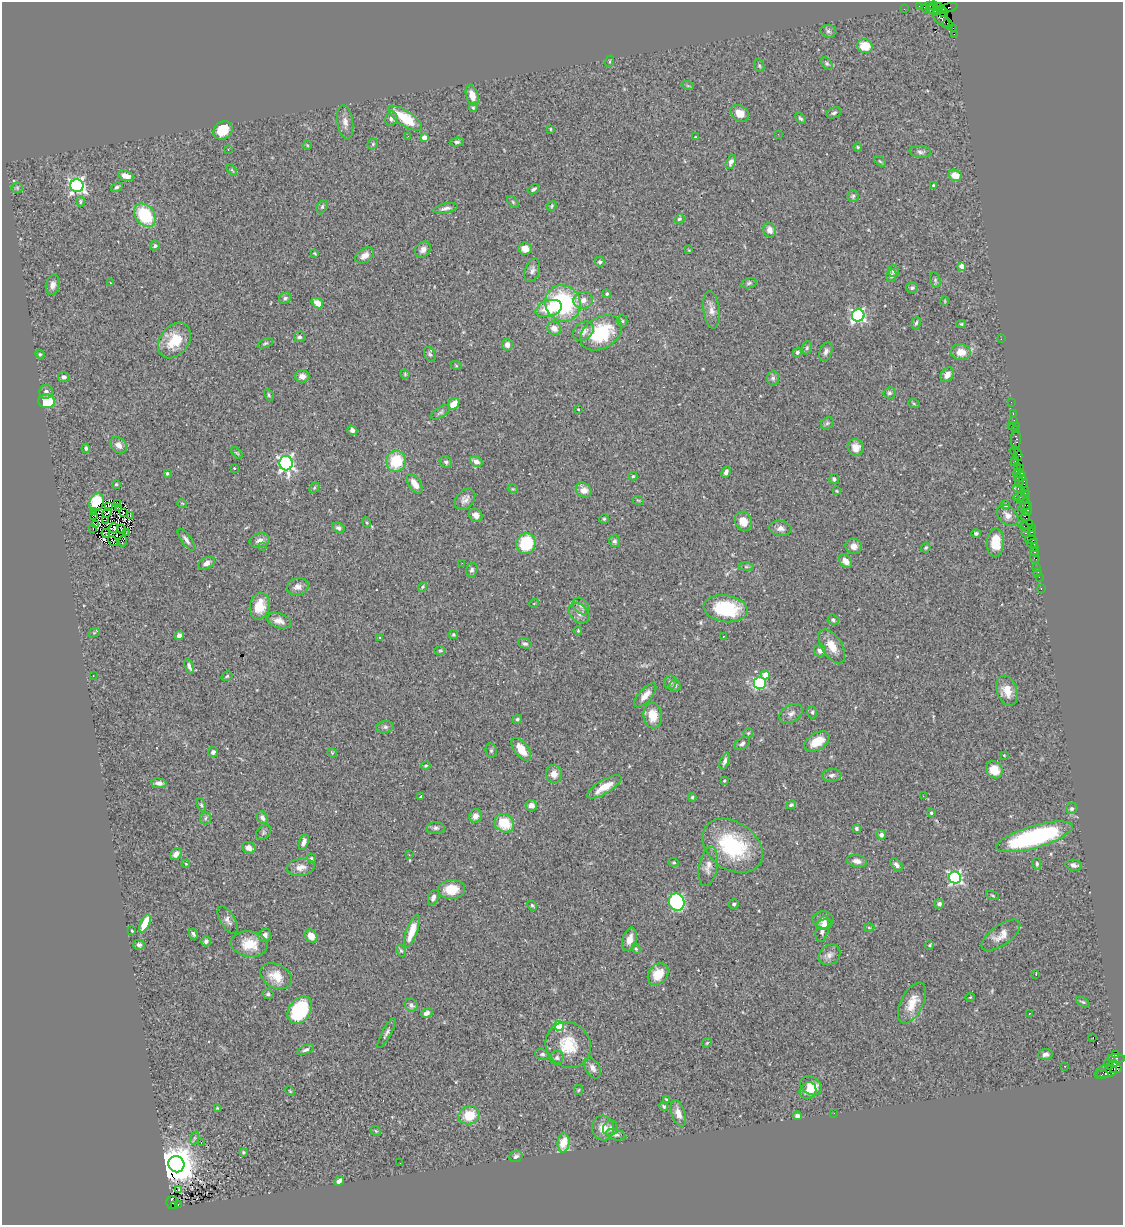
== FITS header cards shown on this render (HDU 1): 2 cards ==
NAXIS1  =                 1121
NAXIS2  =                 1223

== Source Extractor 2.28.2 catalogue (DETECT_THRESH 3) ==
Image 1121 x 1223 px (HDU 1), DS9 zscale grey, 1 PNG px = 1 image px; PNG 1125 x 1227 px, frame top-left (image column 1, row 1223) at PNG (2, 2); each listed source drawn as its Kron ellipse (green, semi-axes under 4 px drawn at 4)
Background 1.32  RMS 0.078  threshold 0.233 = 3 sigma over >= 5 px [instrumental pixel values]
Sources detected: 388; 7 with non-positive FLUX_AUTO (blend fragments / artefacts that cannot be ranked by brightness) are neither listed nor drawn; the other 381 listed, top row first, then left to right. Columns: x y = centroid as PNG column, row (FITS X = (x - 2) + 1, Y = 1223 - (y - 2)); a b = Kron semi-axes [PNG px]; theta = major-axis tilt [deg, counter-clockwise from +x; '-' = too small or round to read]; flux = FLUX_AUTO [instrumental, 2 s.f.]
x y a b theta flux
919 6 2 2 - 24
930 6 4 3 - 55
934 6 5 2 - 74
938 6 4 3 - 57
925 8 4 2 - 140
949 8 9 3 15 44
904 9 2 2 - 15
932 10 7 3 -8 140
941 10 4 3 - 110
937 12 4 4 - 360
943 13 4 3 - 100
941 18 11 6 -51 490
948 24 5 2 - 62
953 28 3 2 - 57
828 31 8 6 -16 13
954 34 2 2 - 15
865 46 8 7 - 110
610 61 6 4 71 5.1
827 63 6 4 -50 8.7
759 66 6 5 - 8
688 86 6 4 -19 6.1
472 95 10 6 -73 55
473 107 4 3 - 5.8
740 113 10 7 -35 45
834 113 8 5 25 12
391 118 7 6 - 16
405 118 19 7 -34 210
800 118 6 4 -49 9.1
345 122 17 8 -81 36
550 129 4 2 - 3.8
223 130 10 8 39 100
778 134 2 2 - 28
408 136 3 2 - 5.5
424 137 4 4 - 45
695 137 3 3 - 4
457 142 7 4 6 10
373 144 6 5 - 6.9
307 145 4 3 - 3.8
858 147 4 3 - 5.7
228 149 3 2 - 4.2
920 152 11 6 -4 17
880 161 7 3 -37 6.4
731 162 7 4 66 21
232 170 7 3 -53 6.4
955 175 6 5 - 62
126 176 8 5 -20 50
933 185 3 3 - 5.7
77 186 6 6 - 1700
117 187 6 4 21 10
17 188 5 5 - 7.7
533 189 6 4 35 12
853 196 6 5 - 10
81 201 5 4 - 7.7
513 202 7 4 -46 7.8
552 206 5 4 - 7.3
322 207 7 5 63 9.7
446 208 12 5 11 21
145 215 13 9 -52 270
679 219 5 4 - 8.3
770 230 7 6 - 36
155 246 5 4 - 11
423 249 9 7 45 27
525 249 6 6 - 53
689 250 4 3 - 4.7
315 253 3 2 - 4.9
365 255 10 7 35 39
600 262 5 4 - 11
962 266 4 4 - 53
532 270 12 7 71 22
894 271 6 5 - 12
891 275 6 5 - 18
935 280 8 5 -73 9.3
110 283 2 2 - 4.7
749 283 8 5 12 11
53 285 10 7 79 24
912 288 6 5 - 10
607 294 4 4 - 7.6
285 298 6 5 - 13
583 300 10 8 9 38
945 301 4 3 - 4.3
317 303 6 5 - 56
563 303 18 17 - 540
549 309 13 8 17 140
711 310 19 8 -83 36
858 315 6 6 - 1200
622 321 5 5 - 6.9
916 323 6 4 73 8.6
961 324 5 4 - 7.1
554 328 7 6 - 43
583 331 11 8 39 36
601 333 22 15 31 290
300 337 5 5 - 12
1001 339 2 2 - 76
174 341 19 14 52 140
265 343 8 4 24 9.2
507 345 6 5 - 29
807 348 7 5 70 9.1
797 352 5 4 - 11
826 352 10 6 71 19
961 352 10 8 -8 65
40 354 5 4 - 5.8
430 354 8 5 -63 10
456 365 6 3 -20 5.3
405 374 4 4 - 5.5
947 375 8 6 53 36
302 376 7 6 - 26
64 377 5 5 - 18
773 378 7 6 - 14
46 392 7 7 - 19
889 393 6 5 - 10
269 395 6 4 -62 7.2
47 401 8 6 -3 160
1011 402 2 2 - 31
454 404 7 4 48 73
914 404 6 4 -20 6.1
578 409 3 2 - 4.3
440 412 11 5 31 14
1013 414 3 2 - 55
1014 420 2 2 - 21
827 423 7 5 44 11
1014 426 6 2 0 150
352 430 5 4 - 17
1015 430 2 2 - 37
1016 439 10 5 87 180
118 445 9 7 -39 29
856 447 8 8 - 39
86 448 5 3 - 9.2
1014 450 4 3 - 74
237 453 7 4 -44 6.7
1018 455 6 4 -80 94
396 461 10 10 - 200
476 461 6 5 - 35
1015 461 5 2 - 120
446 462 6 5 - 12
286 463 7 6 - 1500
1017 466 3 3 - 49
234 468 3 2 - 3.2
1020 469 4 2 - 45
726 472 6 4 68 18
1019 473 6 3 -8 250
167 474 3 3 - 12
633 476 4 4 - 6.4
1021 477 6 3 31 150
834 479 5 5 - 16
1019 481 7 3 -76 140
1023 482 6 3 -79 160
116 484 3 3 - 7.1
414 484 11 6 -56 55
314 488 6 4 47 6.8
513 489 5 3 - 5.3
1019 489 6 3 -24 160
584 490 8 7 - 41
837 491 3 3 - 4.8
1025 492 4 2 - 170
1021 496 8 3 17 540
465 499 12 8 50 28
638 500 6 3 -19 5.2
1022 500 5 3 - 290
1027 501 3 2 - 38
97 502 9 7 69 140
182 503 5 3 - 3.8
118 504 2 2 - 0.38
1005 505 5 3 - 10
108 506 3 2 - 2.3
1024 506 6 3 39 220
118 508 3 2 - 4.7
1028 509 7 3 85 160
94 512 2 2 - 1.6
107 513 5 2 - 7.9
123 513 3 2 - 3.3
93 515 3 2 - 5.9
130 515 3 2 - 6.2
476 515 7 6 - 30
1007 515 12 8 -43 34
1025 516 5 3 - 330
604 519 5 5 - 6.7
105 521 4 2 - 1.4
743 521 10 8 -62 65
367 522 5 4 - 6.6
1027 524 6 3 17 130
95 525 3 2 - 3.6
1024 526 4 2 - 92
1031 527 4 2 - 94
114 528 5 3 - 0.79
338 528 6 5 - 14
780 528 11 7 -7 24
93 529 3 2 - 9
121 529 4 2 - 3.5
1032 532 3 2 - 59
106 533 4 2 - 3.5
126 533 3 2 - 4.9
976 533 5 4 - 9.5
1025 533 3 2 - 190
1031 539 6 3 -16 140
186 540 13 5 -55 21
260 540 10 7 12 28
113 541 6 2 -42 2.3
123 541 5 2 - 4.5
615 541 6 5 - 11
995 543 14 8 87 110
1032 543 6 3 2 110
526 544 10 9 - 250
854 546 8 7 - 29
262 547 3 2 - 3.7
926 548 5 4 - 6.8
1034 548 3 2 - 75
1035 552 4 3 - 110
1035 558 5 3 - 28
846 561 7 5 -50 35
207 563 9 5 28 24
462 563 2 2 - 15
746 567 7 4 -9 7.9
1037 568 3 3 - 89
472 570 7 5 71 14
1038 572 2 2 - 12
1039 577 2 2 - 30
298 587 11 8 14 29
423 587 5 4 - 6.8
1041 589 3 2 - 23
534 603 5 3 - 3.8
260 606 13 9 78 86
581 606 10 6 -44 21
725 609 22 13 -8 300
579 613 11 8 -40 36
833 620 5 5 - 12
279 621 12 7 -17 37
578 631 4 3 - 6.1
94 633 6 4 21 6.2
454 635 5 4 - 8.1
179 636 4 4 - 19
723 636 3 2 - 6.3
380 638 3 2 - 3.9
525 644 7 5 -16 12
832 646 19 10 -58 77
440 650 5 3 - 5.9
820 651 6 6 - 25
189 666 8 4 -70 17
93 675 3 2 - 4.7
765 675 4 4 - 73
227 676 6 4 30 8.7
670 682 7 6 - 15
760 683 6 5 - 520
675 686 6 6 - 11
1007 690 15 10 -69 79
645 695 15 6 48 43
812 712 6 5 - 9.5
791 713 13 8 30 27
653 715 13 9 -84 82
517 719 5 4 - 9
385 727 9 6 8 15
748 733 5 5 - 6.1
817 741 14 8 32 100
742 743 8 5 36 15
521 749 13 7 -52 77
491 750 7 5 -76 9.8
213 752 5 5 - 16
332 753 5 4 - 5.3
1004 755 3 3 - 3.8
725 761 9 4 69 18
426 766 5 3 - 6.6
994 770 9 8 - 89
554 774 9 8 - 42
832 775 9 6 6 18
724 781 4 3 - 4.6
159 783 7 5 -6 22
604 787 19 6 31 86
923 796 3 2 - 4.2
421 797 3 3 - 8.7
692 797 4 3 - 6.6
201 805 7 4 -68 9
531 805 5 5 - 27
791 805 5 4 - 9.8
1072 809 6 5 - 12
931 813 4 3 - 9.9
475 816 7 6 - 31
205 818 6 5 - 11
262 818 7 5 -58 20
504 823 10 8 -38 150
436 828 9 6 2 15
857 829 3 3 - 15
263 833 8 6 48 10
881 835 5 4 - 19
1034 837 40 11 16 810
304 842 8 4 73 22
732 846 33 23 -35 440
249 848 7 5 -25 37
176 854 7 5 50 30
409 855 3 2 - 4.9
311 858 5 4 - 8.9
857 861 10 6 -10 31
674 862 5 4 - 6
186 864 4 3 - 4.4
1037 864 6 4 -80 8.2
897 865 8 4 -48 17
1074 865 8 5 -11 18
301 867 14 8 8 38
708 867 20 9 79 45
955 878 6 6 - 1200
451 889 13 9 1 95
993 896 7 3 -19 6.4
433 897 8 5 70 24
677 902 9 7 -65 540
734 904 5 5 - 11
939 904 5 4 - 23
532 905 5 4 - 7.5
228 920 15 7 -59 25
823 920 10 8 -3 31
145 923 9 4 67 140
824 925 8 5 10 23
869 928 5 3 - 5.3
822 929 13 6 77 32
132 931 3 2 - 4.4
412 931 17 5 70 88
193 934 5 3 - 12
265 935 7 6 - 25
1001 935 22 10 36 55
311 936 7 6 - 52
630 939 12 6 74 46
206 941 5 5 - 15
249 944 18 13 -9 110
139 945 6 5 - 13
929 945 5 4 - 6.4
636 949 5 4 - 6.1
401 951 6 4 -62 8.2
829 955 11 9 38 30
658 974 12 9 52 110
1036 974 3 2 - 5.4
276 976 17 12 -28 84
268 994 5 5 - 11
970 997 5 3 - 3.9
1083 1002 7 3 -27 7.3
912 1003 22 11 64 88
411 1005 7 6 - 19
300 1010 15 11 56 420
427 1013 6 4 25 21
1030 1013 2 2 - 5.2
559 1026 5 5 - 380
386 1033 17 4 62 17
1093 1037 3 2 - 5.9
707 1043 5 4 - 6.2
568 1045 24 21 -44 170
306 1050 9 4 23 14
542 1054 7 5 -18 11
1045 1054 7 5 5 18
1115 1054 3 3 - 1000
557 1058 7 6 - 14
1116 1058 8 3 -3 46
1108 1064 6 3 -64 89
1114 1064 3 3 - 430
1065 1066 3 2 - 3.2
1114 1067 7 5 -17 490
592 1068 11 7 -58 28
1106 1071 11 6 9 450
1101 1075 7 3 6 57
811 1086 11 8 -33 91
578 1090 5 4 - 5.9
290 1091 5 3 - 4.8
808 1091 9 8 - 37
666 1099 4 3 - 4.9
664 1106 4 4 - 11
217 1108 4 3 - 4.5
678 1113 14 6 -71 42
834 1113 2 2 - 16
469 1115 10 9 - 130
797 1116 4 4 - 23
603 1128 12 11 - 63
610 1128 8 7 - 18
376 1131 6 4 -44 5.9
616 1135 10 5 -14 13
194 1138 7 4 71 9.6
201 1143 3 2 - 15
564 1143 10 6 86 120
243 1152 4 4 - 7.6
516 1157 7 5 23 16
400 1163 2 2 - 3.9
176 1164 8 8 - 14000
339 1181 5 4 - 22
178 1190 3 3 - 16
172 1203 6 5 - 380
178 1204 3 2 - 200
174 1205 3 3 - 180
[7 non-positive-flux detections neither listed nor drawn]